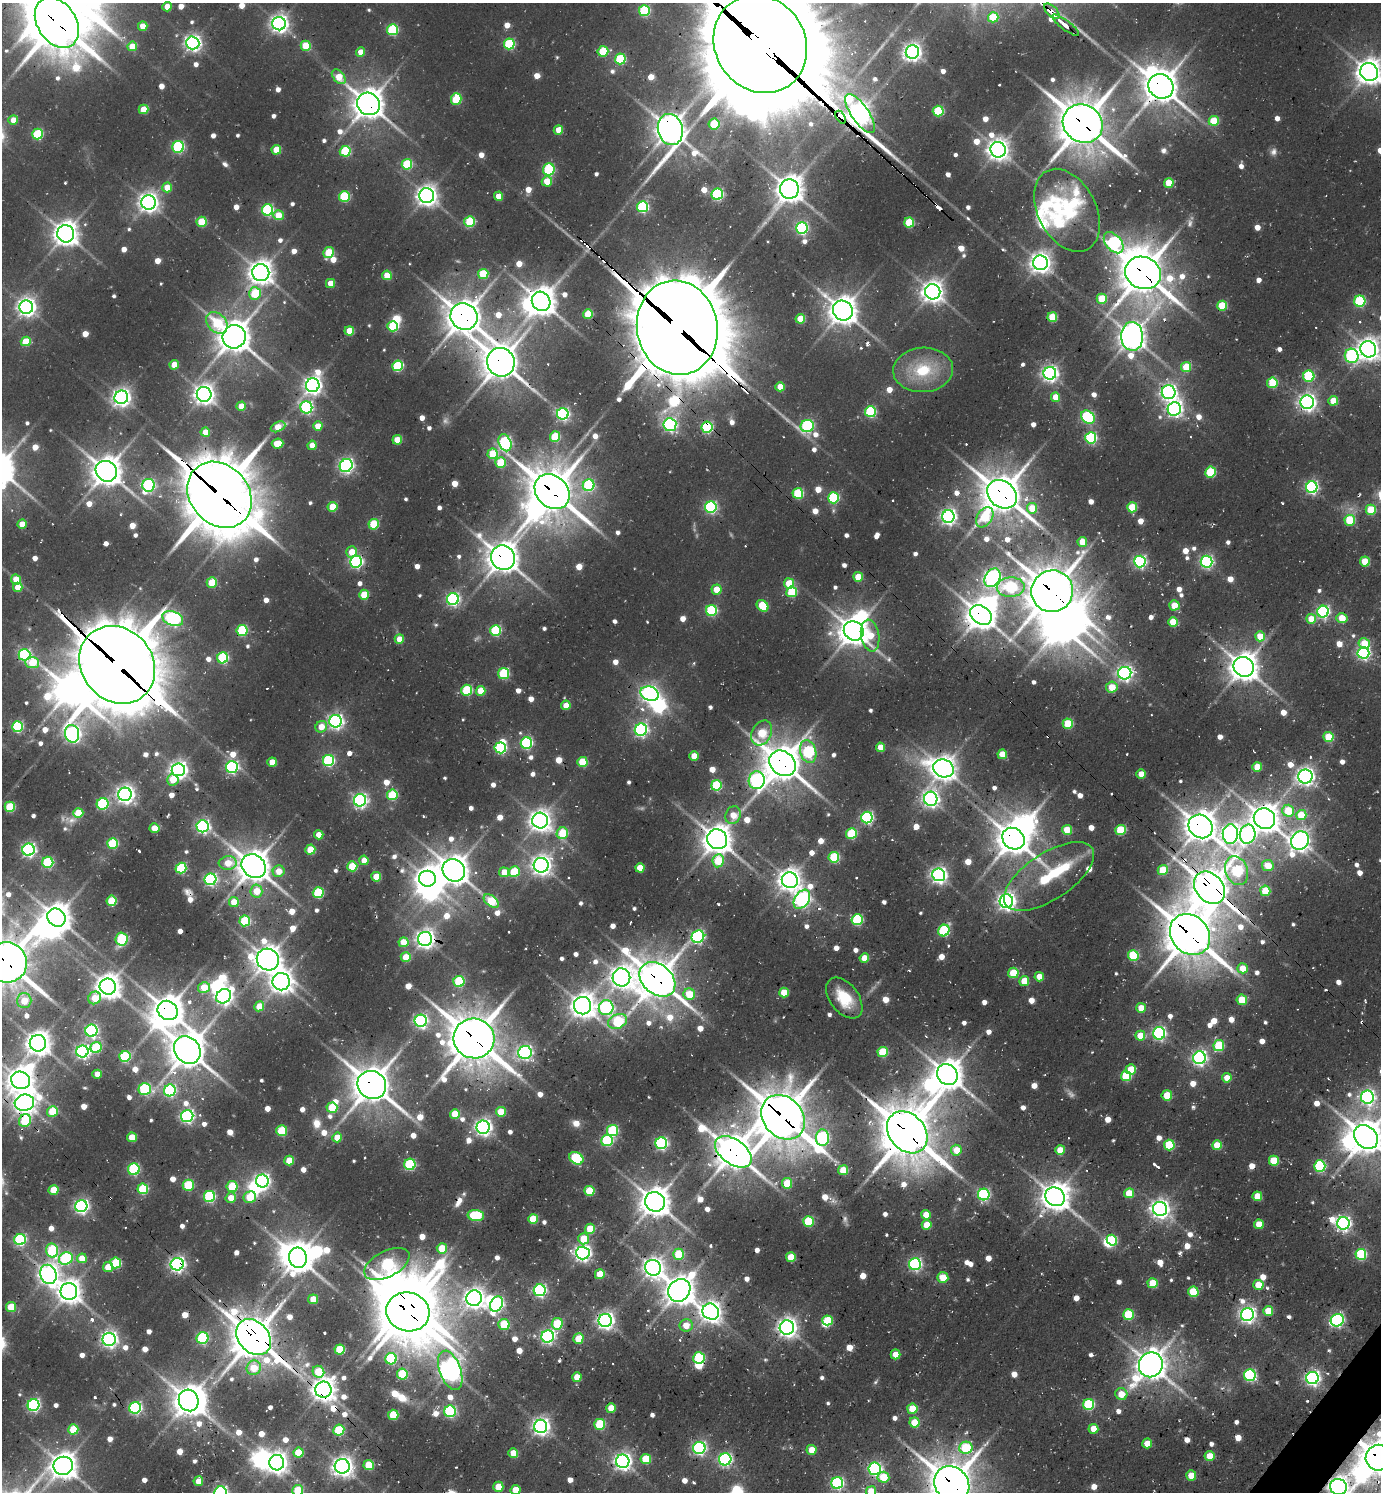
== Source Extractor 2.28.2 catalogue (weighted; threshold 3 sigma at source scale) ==
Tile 6 of 4 x 4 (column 2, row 2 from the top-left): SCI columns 1681-3059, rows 3048-4537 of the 6039 x 6026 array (HDU 1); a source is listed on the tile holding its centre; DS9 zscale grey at full resolution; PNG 1383 x 1494 px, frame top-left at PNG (2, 3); each listed source drawn as its Kron ellipse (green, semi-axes under 4 px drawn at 4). Shown black and unused: <1% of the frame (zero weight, under 2 of 3 exposures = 4% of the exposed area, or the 3 px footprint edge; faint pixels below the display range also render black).
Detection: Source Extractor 2.28.2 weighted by HDU 2 'WHT'; one run over the whole footprint, this tile lists its part. Background 0.101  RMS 0.01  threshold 0.046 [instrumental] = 3 sigma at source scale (4.5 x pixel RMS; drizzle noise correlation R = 1.50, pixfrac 1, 0.05/0.05 arcsec/px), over >= 5 px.
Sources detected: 983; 11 too faint to see at this stretch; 38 inside a brighter object's white glare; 27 cosmic-ray / hot-pixel residue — neither listed nor drawn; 8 inside a brighter listed object's ellipse — not listed separately; of the other 899, all 500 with FLUX_AUTO >= 17.6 (the completeness limit of this list) listed and drawn (399 fainter detections not listed), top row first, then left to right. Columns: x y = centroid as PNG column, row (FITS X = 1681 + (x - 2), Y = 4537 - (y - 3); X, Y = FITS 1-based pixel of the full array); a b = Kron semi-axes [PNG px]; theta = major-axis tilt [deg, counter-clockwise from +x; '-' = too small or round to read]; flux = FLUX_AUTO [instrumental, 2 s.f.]
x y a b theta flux
167 7 4 4 - 18
644 11 5 5 - 99
1052 11 10 5 -44 26
993 17 5 5 - 38
57 23 27 19 -57 3700
279 24 7 6 - 570
1065 25 16 4 -37 19
143 26 5 4 - 18
392 30 5 5 - 100
193 43 6 6 - 440
509 44 5 5 - 100
760 44 51 45 -56 30000
132 46 5 4 - 23
306 46 5 5 - 44
603 51 5 5 - 57
361 52 4 4 - 18
912 52 7 6 - 530
620 59 5 5 - 83
1369 72 9 8 - 1200
339 77 8 5 -49 27
1161 86 13 12 - 2000
456 99 6 5 - 59
368 104 12 11 - 1700
143 109 5 4 - 31
938 111 5 5 - 74
860 113 23 8 -55 960
841 117 7 4 -58 860
13 120 5 4 - 18
1214 121 5 5 - 47
714 124 5 5 - 51
1083 124 20 18 -37 3300
558 130 5 4 - 20
670 130 16 12 -77 1600
37 134 5 5 - 87
178 147 6 6 - 130
276 150 5 4 - 30
998 150 8 7 - 840
345 151 5 5 - 81
407 164 5 5 - 68
549 169 6 6 - 96
547 181 5 5 - 26
1169 183 5 5 - 32
167 187 5 5 - 22
789 189 10 9 - 1300
717 194 5 5 - 140
427 196 7 7 - 760
499 196 4 4 - 18
344 197 5 5 - 80
148 202 7 7 - 720
642 207 5 5 - 150
267 210 5 5 - 140
1067 210 44 29 -62 83
278 215 5 5 - 23
201 222 5 5 - 53
470 222 5 5 - 68
909 222 5 5 - 53
802 228 6 6 - 170
66 234 8 8 - 1100
1114 243 12 7 -50 170
329 252 5 5 - 45
1040 263 7 7 - 800
261 273 8 8 - 1100
1143 273 18 16 -24 2700
483 274 5 5 - 57
387 275 5 4 - 29
330 283 4 4 - 23
933 292 8 7 - 880
255 293 6 6 - 61
1102 299 5 5 - 46
541 301 10 9 - 1500
1360 301 5 5 - 100
1222 306 5 5 - 53
26 307 7 7 - 590
843 311 10 9 - 1400
588 314 5 5 - 39
464 317 14 13 - 2000
1052 317 5 5 - 48
800 319 5 5 - 32
217 323 12 9 -44 48
393 326 5 5 - 83
677 328 47 40 -79 14000
349 331 5 4 - 28
1132 336 14 11 -87 1200
234 337 12 11 - 1800
26 341 5 4 - 32
1368 349 8 8 - 900
1352 356 7 7 - 150
501 362 14 13 - 2100
174 365 5 4 - 19
397 366 5 5 - 100
1186 367 5 5 - 44
923 370 30 22 3 54
1050 373 6 6 - 440
1309 376 5 5 - 93
1272 383 5 5 - 54
313 385 7 6 - 570
780 387 4 4 - 22
1169 392 7 7 - 410
204 394 7 7 - 820
121 397 7 6 - 550
1055 397 4 4 - 18
1333 401 5 5 - 24
1307 402 7 6 - 520
241 406 4 4 - 25
306 407 6 6 - 200
1174 409 7 6 - 400
870 412 5 5 - 100
563 414 6 6 - 220
1088 417 7 6 - 140
670 425 6 6 - 220
318 426 5 4 - 21
807 426 7 6 - 190
278 427 7 5 25 22
707 427 5 5 - 130
205 432 5 4 - 19
555 436 5 5 - 56
1091 438 5 5 - 150
397 440 5 4 - 30
505 443 9 6 -67 210
277 444 6 5 - 32
312 445 4 4 - 18
493 454 5 5 - 52
500 462 5 5 - 55
346 465 7 6 - 330
106 471 11 10 - 1500
1210 472 5 5 - 70
149 485 6 6 - 140
589 485 6 5 - 120
1312 487 6 6 - 220
552 492 19 15 -45 3100
798 493 5 5 - 84
1002 494 16 13 -39 2700
219 495 36 29 -49 6200
833 498 5 5 - 100
333 507 5 5 - 38
711 507 6 5 - 180
1132 507 5 5 - 46
1032 508 5 5 - 28
1371 510 5 5 - 51
948 517 6 6 - 400
985 517 11 7 57 55
1350 520 5 5 - 64
22 524 4 4 - 21
374 524 5 5 - 53
1082 542 5 5 - 29
352 552 6 5 - 21
503 558 12 12 - 1800
1365 561 5 5 - 36
356 562 6 5 - 230
1140 562 6 6 - 240
1206 562 6 6 - 240
858 577 5 5 - 33
993 578 10 7 58 500
16 579 5 5 - 21
212 582 5 5 - 48
789 583 5 5 - 38
18 587 5 4 - 22
1011 587 14 9 2 110
717 589 5 5 - 22
1052 591 21 20 - 3100
792 592 5 5 - 67
364 595 5 5 - 39
453 599 6 6 - 230
1174 605 5 5 - 22
763 606 6 5 - 53
711 610 5 5 - 110
1323 612 6 5 - 230
981 615 12 9 -36 1500
1342 618 5 5 - 33
173 619 11 7 -22 260
1311 619 5 5 - 23
1173 622 5 5 - 33
242 630 5 5 - 100
496 630 5 5 - 100
854 631 10 9 - 1500
870 635 16 9 -81 36
1260 636 5 5 - 26
399 639 5 4 - 18
1364 643 5 5 - 33
1363 653 6 6 - 250
24 655 6 5 - 180
223 658 5 5 - 110
32 663 7 5 -3 37
117 665 41 35 -50 8700
1244 667 10 9 - 1500
504 673 5 5 - 88
1125 673 6 6 - 360
1112 687 6 5 - 26
467 690 5 5 - 81
481 691 5 5 - 29
649 694 9 7 -19 460
566 705 5 4 - 20
336 721 6 6 - 350
1068 724 5 5 - 58
17 727 5 5 - 110
321 727 6 5 - 19
641 730 6 6 - 250
762 733 13 9 61 56
72 734 9 7 -81 410
1328 737 5 5 - 46
526 743 6 5 - 150
881 747 4 4 - 22
500 748 5 5 - 140
808 752 11 8 -74 140
1002 754 5 5 - 26
694 756 4 4 - 24
328 761 5 5 - 140
272 762 5 4 - 22
582 762 5 5 - 49
782 763 14 11 -38 2300
232 767 6 6 - 180
1257 767 5 4 - 28
943 768 10 9 - 1000
178 770 6 6 - 540
1141 774 4 4 - 19
1305 777 7 7 - 540
173 780 6 5 - 19
757 780 9 8 - 340
716 785 5 5 - 79
125 794 7 6 - 580
392 795 5 5 - 74
931 799 7 6 - 470
360 800 6 6 - 290
102 804 6 5 - 110
10 807 5 5 - 63
1288 811 6 5 - 45
78 813 5 5 - 30
733 815 9 7 66 20
1301 815 5 5 - 42
867 817 6 5 - 180
1264 819 11 10 - 1400
540 821 8 7 - 900
203 826 6 6 - 290
1200 826 13 11 -40 1700
154 828 5 4 - 18
1067 830 5 5 - 31
1120 830 5 5 - 54
562 833 6 5 - 49
851 834 5 5 - 73
1230 834 10 7 89 580
1248 834 9 8 - 310
319 835 4 4 - 18
717 839 10 9 - 1500
1013 839 12 10 -37 1800
1300 840 9 8 - 740
113 843 5 5 - 82
28 850 6 6 - 280
310 850 5 5 - 35
834 857 5 5 - 75
364 860 4 4 - 19
718 861 6 6 - 46
48 862 5 5 - 100
228 863 9 7 6 23
541 865 7 7 - 720
1268 865 6 5 - 25
254 866 13 11 -39 1900
352 866 5 5 - 51
181 868 5 5 - 100
640 868 5 4 - 24
454 870 12 10 -41 1600
1163 870 5 5 - 42
279 871 6 6 - 18
1237 871 15 11 -69 120
504 872 5 5 - 22
514 872 5 5 - 54
939 875 6 6 - 450
1049 876 52 23 33 110
376 877 5 5 - 27
210 879 6 6 - 200
427 879 8 8 - 1000
790 880 8 8 - 990
1210 888 18 13 -49 2500
256 891 6 6 - 27
1265 891 5 5 - 37
318 893 5 5 - 89
802 899 10 7 55 340
112 901 5 5 - 58
491 901 9 5 -38 56
1006 901 7 7 - 580
234 902 5 5 - 26
56 918 10 8 -41 1300
857 920 5 5 - 110
245 921 5 5 - 77
944 931 6 5 - 110
1190 934 22 18 -49 3400
698 937 6 6 - 220
121 939 6 6 - 83
425 939 7 7 - 620
403 942 5 5 - 26
1133 955 5 5 - 86
406 957 5 5 - 27
864 958 5 4 - 22
268 960 11 10 - 1300
7 962 20 20 - 3200
1242 968 5 5 - 23
1013 973 5 5 - 38
621 977 9 9 - 920
1039 977 4 4 - 18
657 979 20 14 -41 2600
459 981 5 5 - 84
1024 981 5 5 - 28
281 982 9 8 - 980
108 987 8 8 - 1100
204 987 6 5 - 27
784 992 5 5 - 27
689 994 6 5 - 33
224 996 8 6 40 470
95 998 7 6 - 24
844 998 23 14 -53 38
1242 1000 5 5 - 43
24 1001 7 7 - 21
259 1006 5 5 - 27
582 1006 8 8 - 1100
606 1008 7 7 - 250
1141 1008 5 5 - 23
168 1010 10 9 - 1800
421 1021 6 6 - 250
618 1021 10 7 23 86
91 1031 6 6 - 210
1159 1033 6 6 - 230
1140 1036 5 5 - 26
474 1038 20 20 - 3500
38 1043 8 8 - 1100
1219 1046 5 5 - 72
96 1048 6 5 - 68
187 1050 14 12 -51 2400
82 1051 6 6 - 300
525 1052 7 6 - 280
883 1052 5 5 - 57
125 1056 5 5 - 89
1199 1058 6 6 - 330
1131 1069 5 5 - 31
97 1074 4 4 - 18
947 1075 11 9 -46 1700
1126 1076 5 5 - 65
1227 1078 5 4 - 18
21 1080 9 8 - 1200
372 1085 15 13 -37 2400
145 1089 6 5 - 130
170 1090 6 6 - 170
1167 1095 5 5 - 32
1367 1097 6 6 - 330
24 1103 10 8 15 860
332 1108 5 5 - 55
52 1111 5 5 - 39
501 1112 5 5 - 30
455 1114 5 5 - 37
187 1116 6 6 - 250
783 1117 24 19 -48 3800
25 1120 6 6 - 76
483 1127 6 6 - 480
282 1131 5 5 - 59
613 1131 6 5 - 95
907 1132 23 18 -49 5300
132 1137 5 5 - 28
337 1137 5 4 - 22
1366 1137 13 10 -45 2000
823 1138 8 6 87 160
607 1141 6 5 - 120
661 1143 6 6 - 200
1169 1145 5 5 - 73
1217 1145 5 5 - 34
956 1150 5 5 - 24
1060 1150 5 5 - 28
733 1152 21 12 -35 2200
576 1158 7 5 -34 100
289 1161 5 5 - 29
1274 1161 5 5 - 44
410 1164 5 5 - 120
1320 1166 5 5 - 130
134 1169 6 6 - 110
843 1170 5 5 - 32
262 1181 6 6 - 340
787 1183 5 5 - 43
188 1185 5 5 - 73
232 1186 5 5 - 58
143 1189 5 5 - 79
53 1190 5 5 - 33
589 1191 5 5 - 45
1129 1193 5 5 - 33
984 1194 6 6 - 170
1257 1196 5 5 - 25
209 1197 6 5 - 130
250 1197 6 5 - 40
1055 1197 10 9 - 1500
231 1198 5 5 - 18
655 1202 10 9 - 1700
81 1206 6 6 - 330
1160 1209 7 7 - 640
476 1215 8 5 -5 78
926 1215 5 5 - 21
533 1219 5 5 - 38
808 1221 5 5 - 74
1343 1223 6 6 - 350
1259 1224 5 4 - 27
927 1225 5 5 - 22
590 1229 5 5 - 31
20 1239 6 5 - 160
583 1239 5 5 - 31
1112 1240 5 5 - 68
442 1248 5 5 - 36
52 1250 7 6 - 98
583 1253 7 6 - 450
679 1254 5 5 - 56
1361 1254 5 5 - 100
791 1257 5 5 - 34
82 1258 5 5 - 24
298 1258 10 9 - 1600
66 1259 7 6 - 130
116 1263 5 5 - 76
177 1264 6 6 - 390
387 1264 24 13 27 140
915 1264 6 6 - 230
108 1267 5 5 - 23
653 1268 8 7 - 690
48 1274 10 8 -67 710
600 1274 5 5 - 31
943 1277 5 5 - 27
1153 1283 5 5 - 39
1258 1285 5 5 - 30
540 1290 6 6 - 230
679 1290 12 10 48 1600
69 1291 8 8 - 1000
1193 1292 5 5 - 55
474 1298 8 7 - 750
313 1299 5 5 - 24
496 1304 8 6 61 250
11 1307 5 5 - 41
1268 1311 5 5 - 32
408 1312 22 19 -14 3900
711 1312 8 7 - 830
1128 1315 5 5 - 72
1247 1315 6 6 - 440
605 1320 6 6 - 520
828 1320 5 5 - 42
1337 1320 7 6 - 240
504 1324 5 5 - 55
557 1324 6 5 - 57
686 1325 6 6 - 18
787 1328 7 7 - 680
548 1336 6 6 - 290
254 1337 20 15 -49 3100
203 1338 6 6 - 120
109 1339 6 6 - 430
578 1339 5 5 - 31
340 1349 5 5 - 56
896 1354 5 5 - 19
699 1358 6 6 - 84
391 1359 6 5 - 97
1151 1365 13 11 60 1700
254 1368 7 7 - 29
450 1370 21 10 -70 940
318 1372 6 5 - 50
402 1374 5 5 - 66
1250 1375 6 6 - 160
577 1377 5 4 - 19
1312 1378 6 6 - 380
323 1390 8 8 - 1000
1121 1394 6 6 - 21
189 1400 11 10 - 1600
33 1405 6 6 - 210
1089 1405 5 5 - 110
135 1408 6 5 - 200
611 1408 5 5 - 23
912 1409 5 5 - 36
450 1411 6 6 - 140
393 1415 5 5 - 50
914 1422 5 5 - 29
600 1424 5 5 - 75
541 1426 6 6 - 520
73 1429 5 5 - 40
1093 1429 5 5 - 22
339 1430 5 5 - 74
1147 1443 5 5 - 21
699 1448 6 6 - 240
966 1448 6 6 - 72
812 1450 5 5 - 24
298 1453 5 5 - 43
513 1453 5 5 - 22
1209 1456 5 5 - 24
1378 1458 13 12 - 2400
646 1459 5 5 - 45
725 1459 6 6 - 230
623 1461 7 6 - 520
277 1463 8 7 - 830
369 1465 5 5 - 46
63 1466 10 9 - 1400
342 1466 7 7 - 790
875 1469 6 6 - 230
1191 1476 5 5 - 25
883 1477 6 5 - 35
198 1481 5 4 - 18
837 1483 6 6 - 190
952 1484 19 16 -50 3200
498 1487 5 5 - 28
1338 1487 8 8 - 800
298 1490 5 5 - 46
515 1490 5 5 - 26
871 1491 5 5 - 27
221 1492 6 6 - 260
Overlapping masked pixels (flux is a lower limit): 54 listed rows (the first 20) at x y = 1052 11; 57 23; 1065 25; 760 44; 1161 86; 368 104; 860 113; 841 117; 1083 124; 670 130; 1143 273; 464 317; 677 328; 501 362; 707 427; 552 492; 1002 494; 219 495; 503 558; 1052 591
Isophote crosses this tile's border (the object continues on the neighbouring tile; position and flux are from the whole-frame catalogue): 13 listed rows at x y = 57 23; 760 44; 1369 72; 1368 349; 7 962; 1366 1137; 1378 1458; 952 1484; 1338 1487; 298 1490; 515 1490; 871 1491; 221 1492